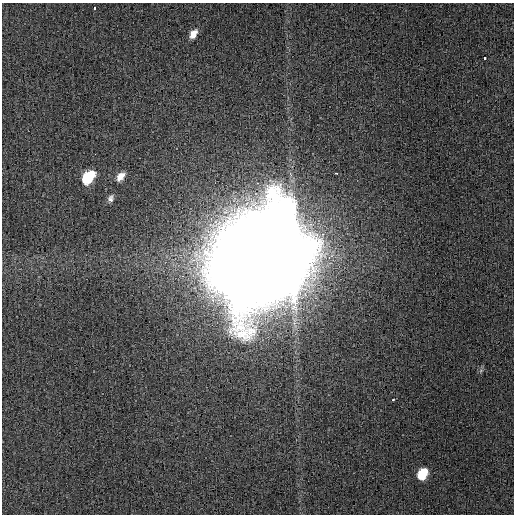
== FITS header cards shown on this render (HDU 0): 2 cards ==
NAXIS1  =                  512
NAXIS2  =                  512

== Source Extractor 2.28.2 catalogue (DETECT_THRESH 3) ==
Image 512 x 512 px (HDU 0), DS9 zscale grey, 1 PNG px = 1 image px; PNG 516 x 516 px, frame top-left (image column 1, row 512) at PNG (2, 3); no overlay
Background 0.00123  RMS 0.0029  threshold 0.00884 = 3 sigma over >= 5 px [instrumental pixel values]
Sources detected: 11; all 11 listed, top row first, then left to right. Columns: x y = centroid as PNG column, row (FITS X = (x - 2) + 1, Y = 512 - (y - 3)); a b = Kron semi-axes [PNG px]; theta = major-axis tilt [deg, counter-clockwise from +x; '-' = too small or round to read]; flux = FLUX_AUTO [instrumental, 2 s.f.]
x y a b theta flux
95 8 3 3 - 3.6
193 34 12 8 56 1.8
485 58 3 3 - 1.6
95 154 2 2 - 0.4
336 173 4 2 - 0.88
120 176 12 7 48 1.6
88 177 11 8 51 11
110 198 9 6 79 0.72
261 257 47 41 18 8100
393 400 3 2 - 1.1
422 474 10 7 61 6